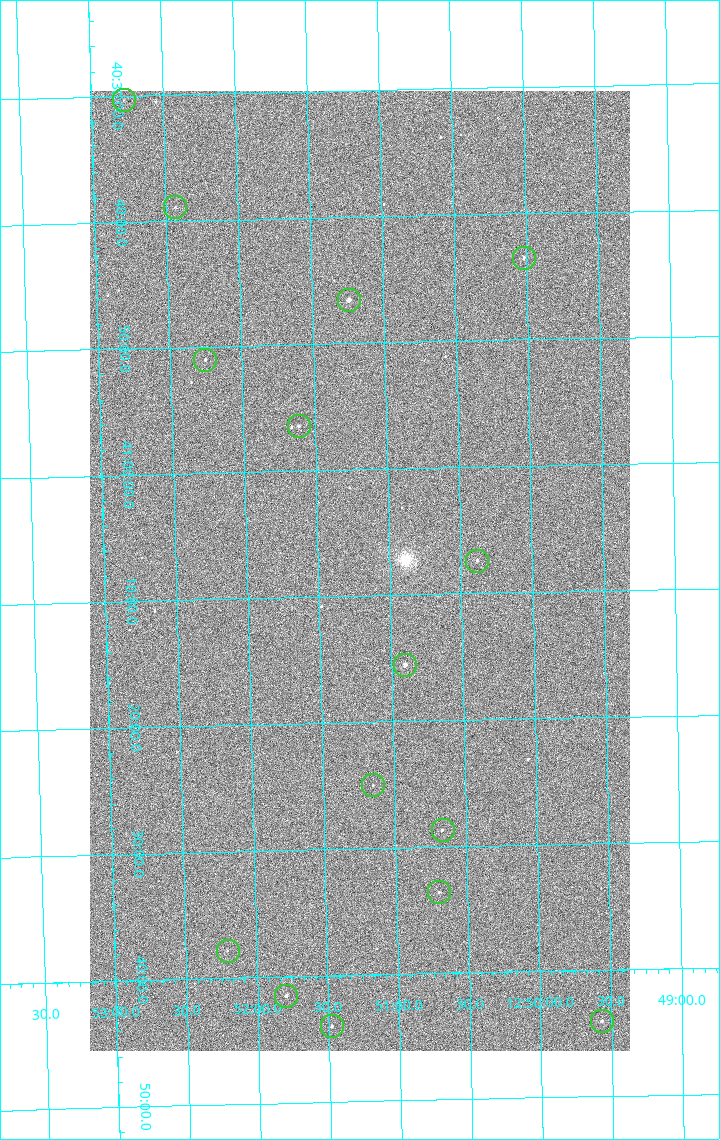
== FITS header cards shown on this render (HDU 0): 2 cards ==
NAXIS1  =                 1080 / length of data axis 1
NAXIS2  =                 1920 / length of data axis 2

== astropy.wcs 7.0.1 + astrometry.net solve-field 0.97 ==
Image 1080 x 1920 px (HDU 0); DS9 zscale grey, zoomed out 1/2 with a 90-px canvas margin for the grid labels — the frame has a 2x2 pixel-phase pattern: the four 2x2 pixel phases sit at different levels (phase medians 1012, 862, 801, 1012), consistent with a one-shot-colour (mosaic) sensor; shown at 1/2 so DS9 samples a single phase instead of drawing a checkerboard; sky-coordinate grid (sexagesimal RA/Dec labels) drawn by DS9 from the SOLVED WCS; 15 Tycho-2 reference stars matched to detected sources circled (green)
Header WCS: none
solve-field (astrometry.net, Tycho-2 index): SOLVED blind (the file carries no WCS)
Solved WCS: RA---TAN-SIP/DEC--TAN-SIP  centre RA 12:51:13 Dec +41:08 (192.80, +41.13 deg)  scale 2.38 arcsec/px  FOV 42.8' x 76.0'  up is -179 deg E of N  parity flipped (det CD > 0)
(file carries no celestial WCS; the grid is the blind solution)
Tycho-2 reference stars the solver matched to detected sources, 15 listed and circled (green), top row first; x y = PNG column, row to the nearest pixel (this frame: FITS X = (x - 90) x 2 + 1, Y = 1920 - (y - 91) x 2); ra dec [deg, ICRS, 3 dp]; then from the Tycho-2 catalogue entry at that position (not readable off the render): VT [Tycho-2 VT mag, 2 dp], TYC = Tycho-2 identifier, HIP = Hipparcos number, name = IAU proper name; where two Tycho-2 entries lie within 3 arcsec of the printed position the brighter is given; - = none
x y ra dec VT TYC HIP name
124 100 193.194 +40.505 12.48 3021-1340-1 - -
175 208 193.109 +40.648 12.32 3021-1216-1 - -
524 258 192.504 +40.725 11.86 3021-1162-1 - -
349 300 192.810 +40.776 9.69 3021-1108-1 - -
205 360 193.064 +40.851 11.36 3021-1025-1 - -
298 426 192.903 +40.941 11.82 3021-941-1 - -
477 561 192.596 +41.123 11.21 3021-53-1 - -
405 665 192.726 +41.259 9.76 3023-213-1 62700 -
373 786 192.787 +41.417 12.26 3023-139-1 - -
442 830 192.667 +41.478 11.08 3023-113-1 - -
439 892 192.675 +41.560 11.35 3023-88-1 - -
228 951 193.051 +41.631 12.16 3023-47-1 - -
286 996 192.949 +41.692 10.25 3023-19-1 - -
602 1022 192.392 +41.734 11.39 3023-243-1 - -
332 1026 192.870 +41.734 10.72 3023-898-1 - -